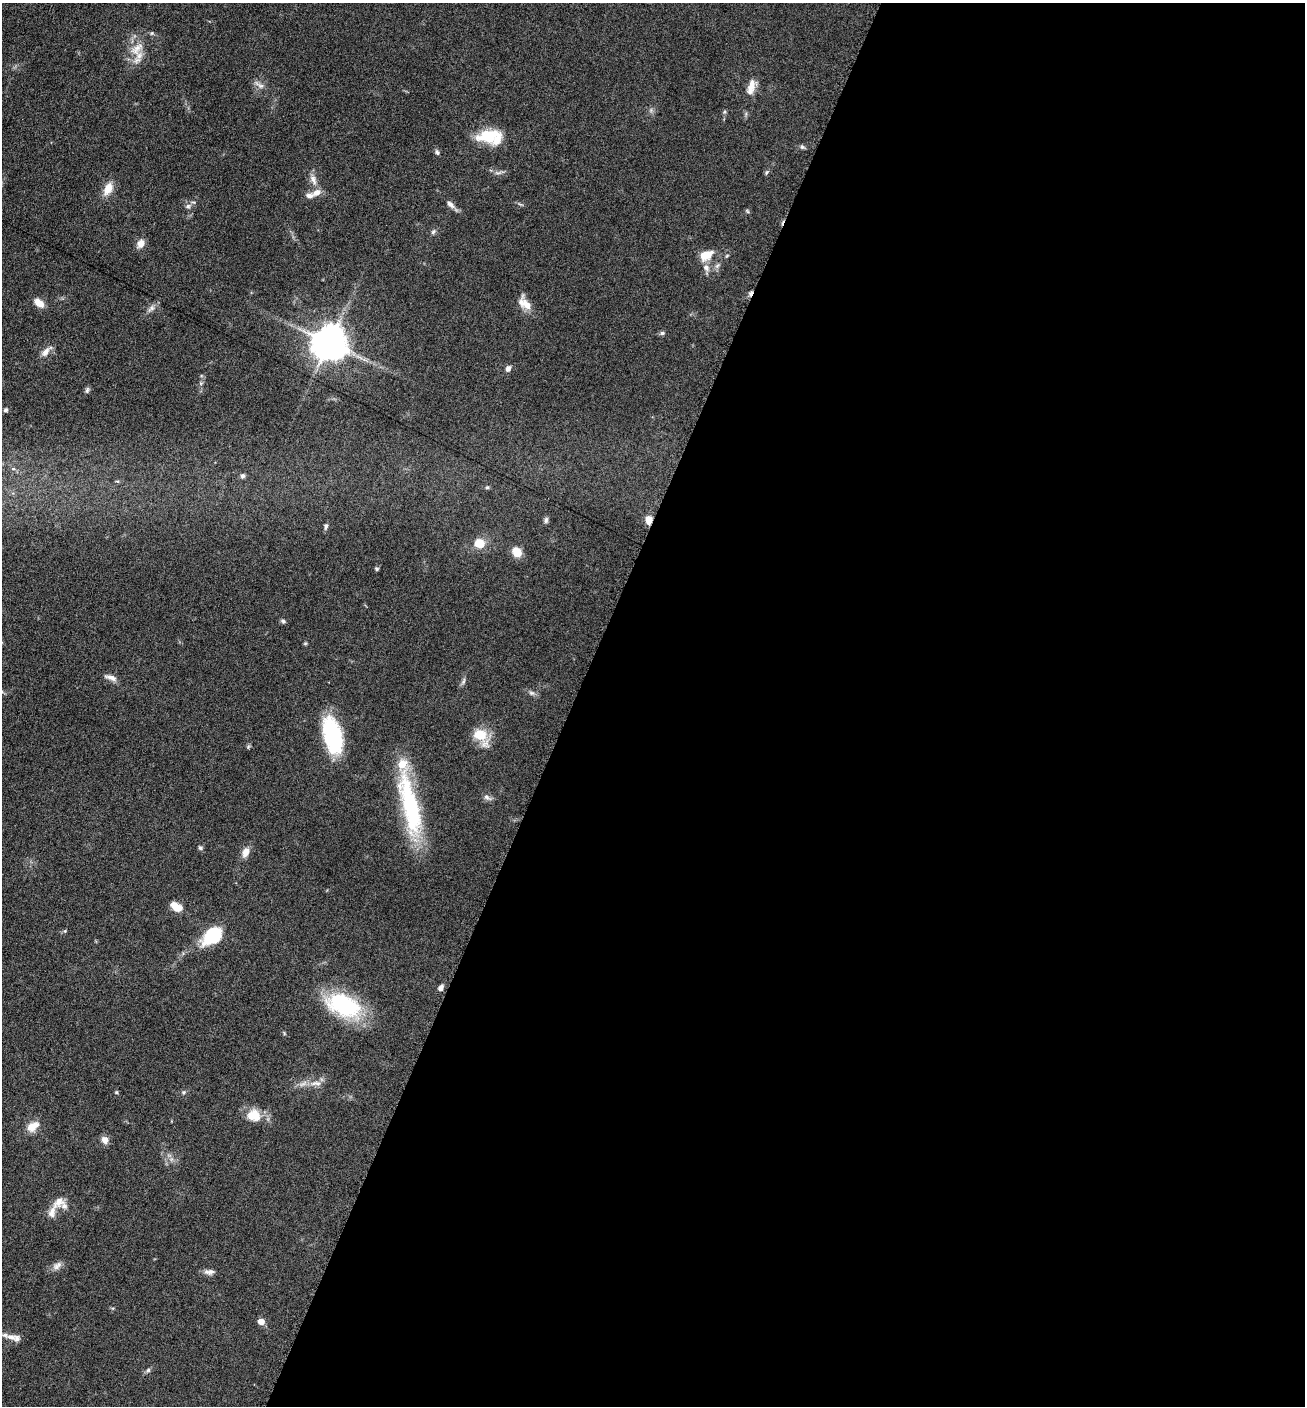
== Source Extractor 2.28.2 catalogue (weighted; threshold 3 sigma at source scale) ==
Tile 12 of 4 x 4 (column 4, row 3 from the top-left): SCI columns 4195-5497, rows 1410-2813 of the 5650 x 5633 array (HDU 1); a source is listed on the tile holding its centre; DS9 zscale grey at full resolution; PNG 1307 x 1408 px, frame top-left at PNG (2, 3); no overlay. Shown black and unused: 56% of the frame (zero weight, under 6 of 12 exposures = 1% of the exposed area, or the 3 px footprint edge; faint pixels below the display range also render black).
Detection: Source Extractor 2.28.2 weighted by HDU 2 'WHT'; one run over the whole footprint, this tile lists its part. Background 0.088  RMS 0.0039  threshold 0.0158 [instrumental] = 3 sigma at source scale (4.09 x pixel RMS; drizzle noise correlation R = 1.36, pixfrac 0.8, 0.05/0.05 arcsec/px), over >= 5 px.
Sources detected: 76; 2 inside a brighter object's white glare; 1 cosmic-ray / hot-pixel residue — not listed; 7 inside a brighter listed object's ellipse — not listed separately; the other 66 listed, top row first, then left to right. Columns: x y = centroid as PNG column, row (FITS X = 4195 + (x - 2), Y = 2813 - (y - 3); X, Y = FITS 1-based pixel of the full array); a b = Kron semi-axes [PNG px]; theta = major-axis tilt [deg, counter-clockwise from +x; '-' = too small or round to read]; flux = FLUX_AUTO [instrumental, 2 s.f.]
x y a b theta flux
137 49 24 13 44 6.5
259 85 18 6 -32 1.8
751 87 20 9 74 3.8
489 136 28 16 8 12
802 147 7 5 -53 0.73
437 152 8 5 -67 0.77
766 172 7 5 57 0.6
313 180 17 7 -72 2.6
108 189 17 10 63 4.6
317 193 12 8 29 2.6
450 204 13 6 -43 1.7
188 206 8 6 28 1.1
747 211 6 3 -70 0.43
433 232 7 5 72 0.79
141 243 10 8 59 2.9
706 255 17 10 26 6
727 255 6 3 20 0.41
706 268 10 8 -45 2.1
39 303 12 7 -41 3.8
526 304 22 9 -59 4.6
151 308 12 6 40 1.6
662 333 6 5 - 0.75
329 343 10 10 - 870
45 352 14 7 49 2.4
508 369 7 6 - 1.5
87 390 9 5 75 0.83
5 410 5 5 - 0.74
243 476 7 6 - 0.98
117 481 6 3 -17 0.42
487 487 5 5 - 0.52
546 520 8 5 73 0.86
649 520 8 6 -89 3.9
326 526 8 5 87 0.89
479 543 11 9 -21 5.7
517 552 9 8 - 5.5
377 569 5 4 - 0.52
283 621 6 5 - 0.7
305 643 6 4 1 0.4
111 678 17 6 -16 2
463 681 11 4 63 0.9
532 693 8 6 -15 1.1
333 736 33 15 -76 37
481 736 23 13 -55 8.4
248 747 6 5 - 0.48
487 798 13 6 -27 1.3
410 805 82 18 -77 40
200 848 6 5 - 0.71
246 852 12 7 70 3.1
176 907 13 7 -33 5
65 931 5 4 - 0.42
214 936 18 13 55 19
441 988 7 5 54 1.7
343 1005 45 25 -22 31
284 1033 6 3 -73 0.36
316 1083 18 7 -1 2.9
116 1092 5 4 - 0.44
183 1092 6 5 - 0.66
254 1115 19 16 -26 6.7
33 1126 15 10 34 4.7
105 1140 8 8 - 2.4
59 1201 20 13 44 4
57 1266 14 8 38 2.1
209 1272 15 7 0 1.8
261 1322 5 5 - 3.4
12 1337 15 8 -14 3
148 1370 7 5 44 0.75
Overlapping masked pixels (flux is a lower limit): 1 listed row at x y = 649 520